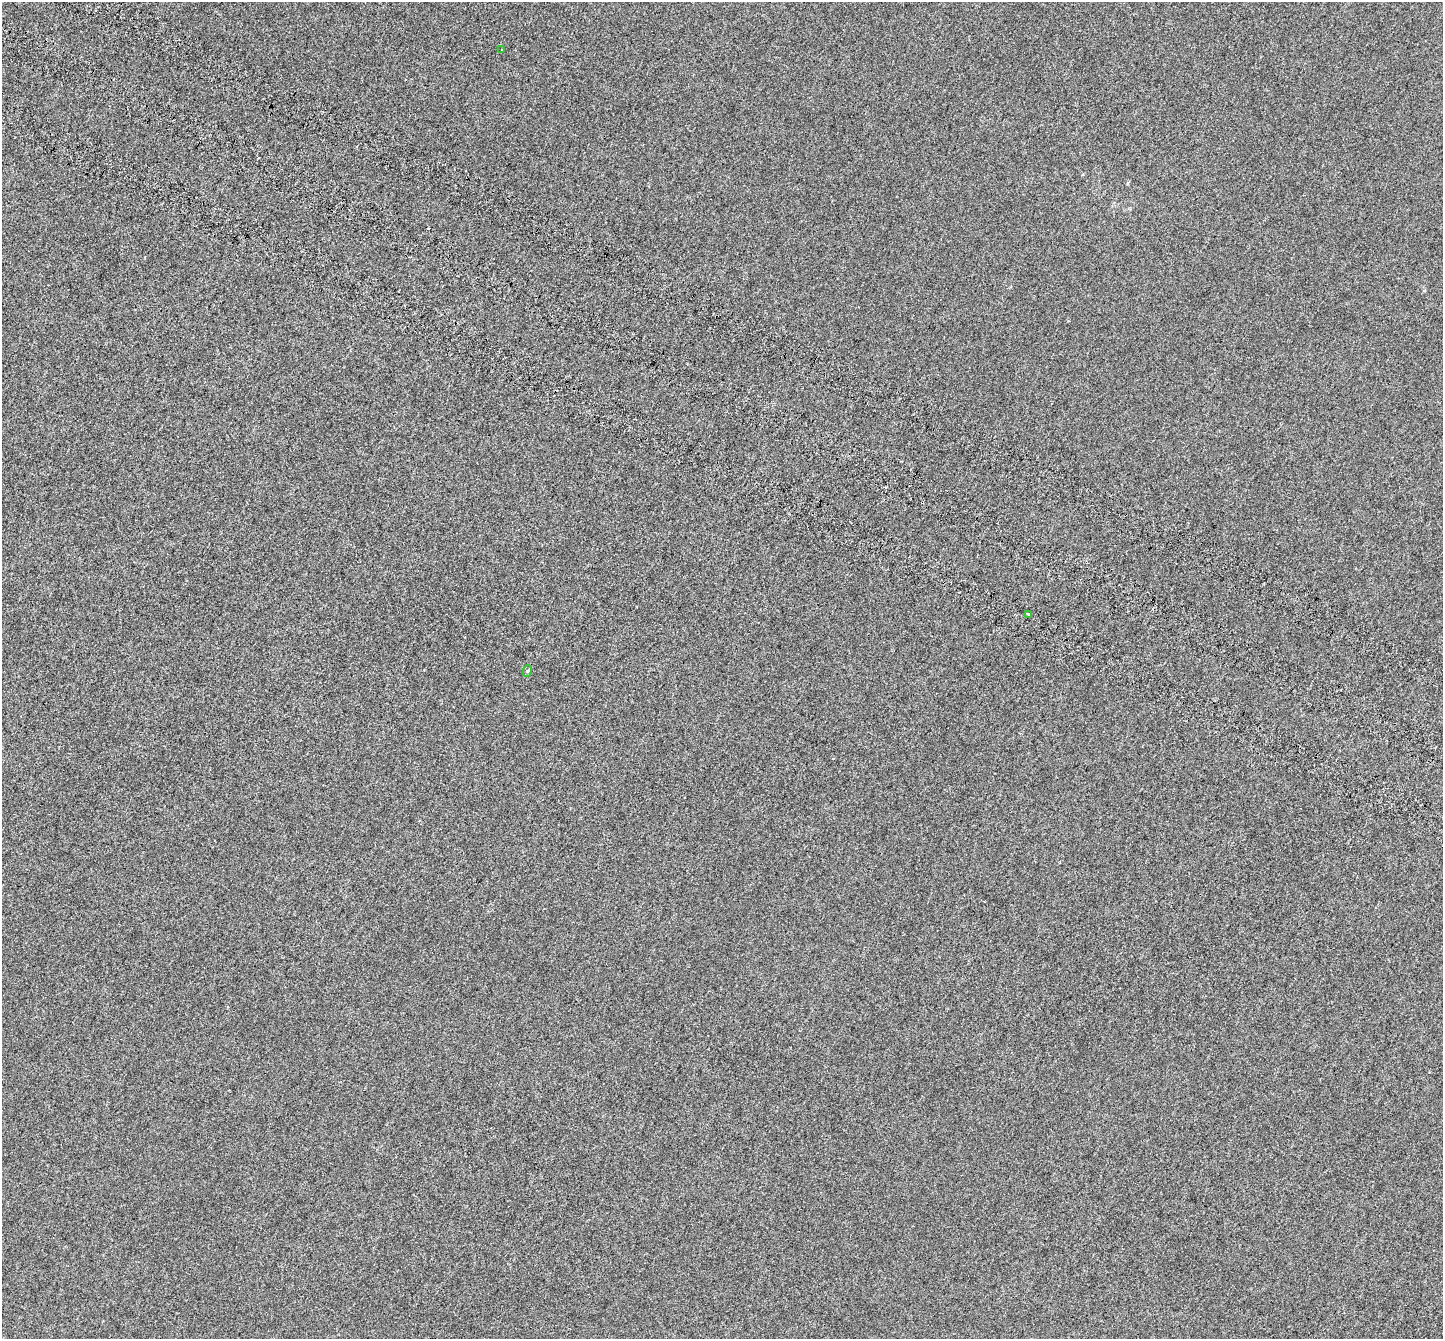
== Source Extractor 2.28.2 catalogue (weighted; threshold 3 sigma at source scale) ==
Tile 11 of 4 x 4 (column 3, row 3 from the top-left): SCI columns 2984-4424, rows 1724-3060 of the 5958 x 6056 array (HDU 1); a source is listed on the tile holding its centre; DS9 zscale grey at full resolution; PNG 1445 x 1341 px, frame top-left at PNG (2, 2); each listed source drawn as its Kron ellipse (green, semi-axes under 4 px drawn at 4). Shown black and unused: <1% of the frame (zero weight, under 5 of 9 exposures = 6% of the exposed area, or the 3 px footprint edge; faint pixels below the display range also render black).
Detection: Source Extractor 2.28.2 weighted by HDU 2 'WHT'; one run over the whole footprint, this tile lists its part. Background -3.98e-04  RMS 0.0017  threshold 0.00702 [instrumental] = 3 sigma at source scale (4.09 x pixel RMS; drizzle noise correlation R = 1.36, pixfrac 0.8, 0.0396/0.0396 arcsec/px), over >= 5 px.
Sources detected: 3; all 3 listed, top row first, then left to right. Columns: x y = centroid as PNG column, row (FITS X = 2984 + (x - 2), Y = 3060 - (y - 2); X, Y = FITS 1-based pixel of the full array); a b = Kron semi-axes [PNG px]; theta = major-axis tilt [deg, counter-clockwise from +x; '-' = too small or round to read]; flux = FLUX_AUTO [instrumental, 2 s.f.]
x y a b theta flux
501 50 3 2 - 0.1
1028 614 3 3 - 0.2
527 671 6 4 70 0.18